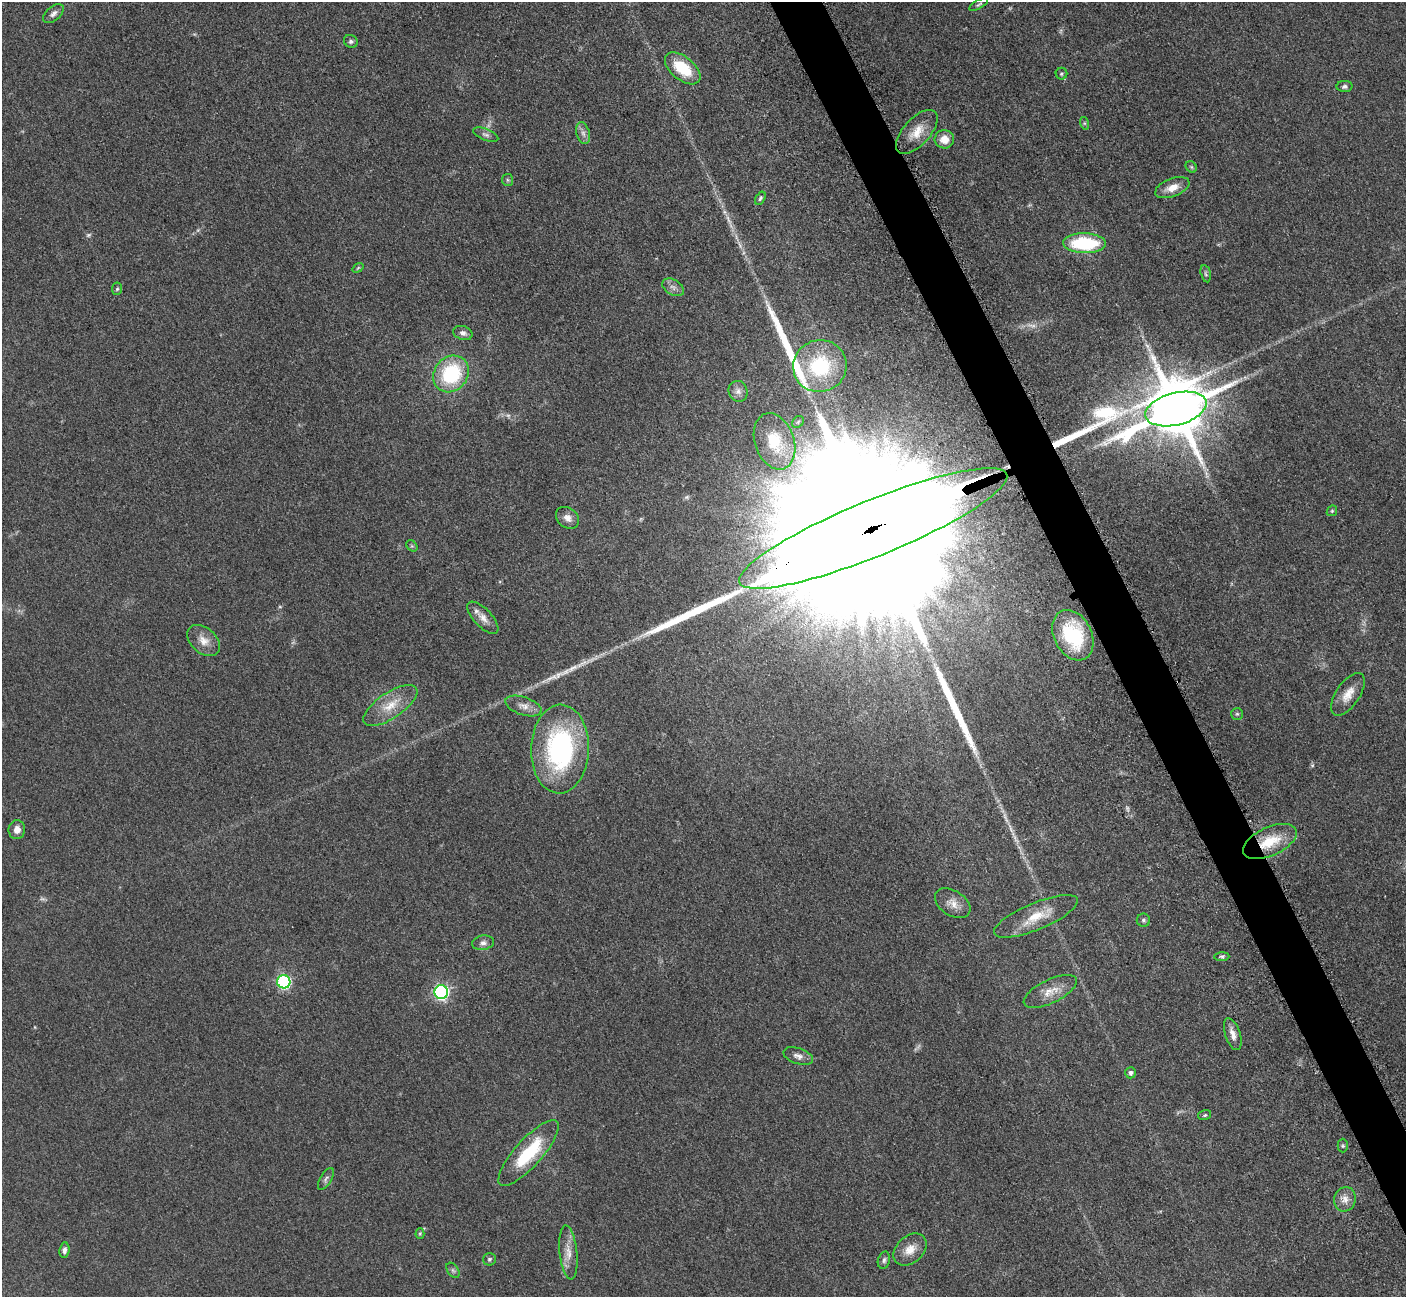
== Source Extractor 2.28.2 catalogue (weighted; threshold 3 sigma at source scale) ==
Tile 6 of 4 x 4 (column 2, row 2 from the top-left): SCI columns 1469-2872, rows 2779-4073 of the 5698 x 5663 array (HDU 1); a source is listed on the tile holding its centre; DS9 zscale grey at full resolution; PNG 1408 x 1299 px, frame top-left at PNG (2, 2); each listed source drawn as its Kron ellipse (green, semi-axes under 4 px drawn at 4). Shown black and unused: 3% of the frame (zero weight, under 3 of 5 exposures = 3% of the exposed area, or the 3 px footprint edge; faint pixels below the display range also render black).
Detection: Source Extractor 2.28.2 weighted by HDU 2 'WHT'; one run over the whole footprint, this tile lists its part. Background 0.0534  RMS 0.006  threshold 0.0269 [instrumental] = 3 sigma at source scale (4.5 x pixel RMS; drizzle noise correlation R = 1.50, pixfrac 1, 0.05/0.05 arcsec/px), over >= 5 px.
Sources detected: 77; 9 too faint to see at this stretch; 4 long thin detections or spike segments (spike, bleed or trail) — neither listed nor drawn; the other 64 listed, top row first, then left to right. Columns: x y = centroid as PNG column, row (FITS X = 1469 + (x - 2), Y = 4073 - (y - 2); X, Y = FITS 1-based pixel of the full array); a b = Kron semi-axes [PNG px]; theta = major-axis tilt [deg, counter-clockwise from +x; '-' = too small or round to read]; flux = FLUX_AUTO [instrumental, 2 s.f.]
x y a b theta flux
979 4 10 4 30 1.1
53 14 12 7 40 2.7
351 41 7 6 - 1.4
683 68 21 11 -39 23
1061 74 6 6 - 1.1
1345 86 8 5 2 1.6
1084 123 6 4 -71 0.86
917 132 27 13 48 11
583 133 11 6 -74 2.8
486 135 13 5 -21 2.2
944 139 10 9 - 7.2
1191 167 6 5 - 0.97
508 180 6 5 - 1.1
1172 188 18 9 21 7
760 198 7 4 59 1.1
1084 243 21 10 -1 45
358 268 6 3 37 0.63
1206 274 9 5 -76 1.3
673 287 12 7 -31 3.1
117 289 6 5 - 0.97
463 333 10 7 -19 2.3
820 366 27 26 - 44
451 374 19 16 52 46
738 391 10 9 - 3
1176 409 31 16 14 5300
798 422 6 5 - 1.2
774 441 29 19 -71 26
1332 511 6 4 45 0.87
567 518 13 9 -40 4.2
873 528 144 28 22 190000
412 546 6 5 - 1.1
483 618 20 9 -47 5.5
1073 635 26 18 -63 43
204 641 19 12 -41 6.8
1348 694 24 11 56 8.9
390 705 31 13 34 14
524 706 19 9 -19 5.2
1237 714 6 6 - 1
560 749 44 29 88 100
17 830 9 8 - 4.2
1270 841 29 14 25 20
953 903 19 12 -33 6.3
1036 916 45 13 23 16
1143 920 6 6 - 1.4
483 943 11 7 9 2.6
1222 957 7 4 3 1.1
284 982 6 6 - 87
1050 991 29 11 26 9.1
441 992 7 6 - 130
1233 1034 17 7 -72 4.5
798 1056 15 8 -18 3.5
1130 1073 6 5 - 1.8
1205 1115 6 5 - 0.99
1343 1146 7 5 89 1.1
528 1153 42 13 48 33
326 1179 12 5 59 2
1345 1199 12 10 75 5
420 1233 5 4 - 0.73
64 1250 7 5 83 2.3
910 1250 19 13 42 8.2
568 1252 27 9 -84 7.7
489 1259 6 6 - 1.3
884 1260 9 6 75 1.6
453 1270 8 5 -54 1.4
Overlapping masked pixels (flux is a lower limit): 3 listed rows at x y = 1176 409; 873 528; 1270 841